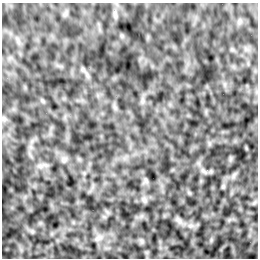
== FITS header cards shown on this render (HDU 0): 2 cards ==
NAXIS1  =                  256 /Number of positions along axis 1
NAXIS2  =                  256 /Number of positions along axis 2

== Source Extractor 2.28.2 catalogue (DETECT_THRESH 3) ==
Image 256 x 256 px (HDU 0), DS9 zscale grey, 1 PNG px = 1 image px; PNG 260 x 260 px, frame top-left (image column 1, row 256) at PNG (2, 3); no overlay
Background -5.79e-04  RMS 0.0021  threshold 0.00632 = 3 sigma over >= 5 px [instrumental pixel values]
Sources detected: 11; all 11 listed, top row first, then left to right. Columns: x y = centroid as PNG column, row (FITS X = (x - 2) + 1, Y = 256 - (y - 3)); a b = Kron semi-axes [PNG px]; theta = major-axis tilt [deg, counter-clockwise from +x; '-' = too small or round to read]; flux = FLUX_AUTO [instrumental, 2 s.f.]
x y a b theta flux
115 15 13 5 -77 0.44
4 119 8 6 -90 0.35
64 160 9 6 74 0.47
40 166 8 6 -44 0.53
203 171 11 4 -29 0.43
234 175 7 4 71 0.33
146 180 9 5 -71 0.37
223 186 6 5 - 0.19
144 200 9 6 -63 0.4
179 220 11 6 -45 0.54
98 238 11 7 31 0.64